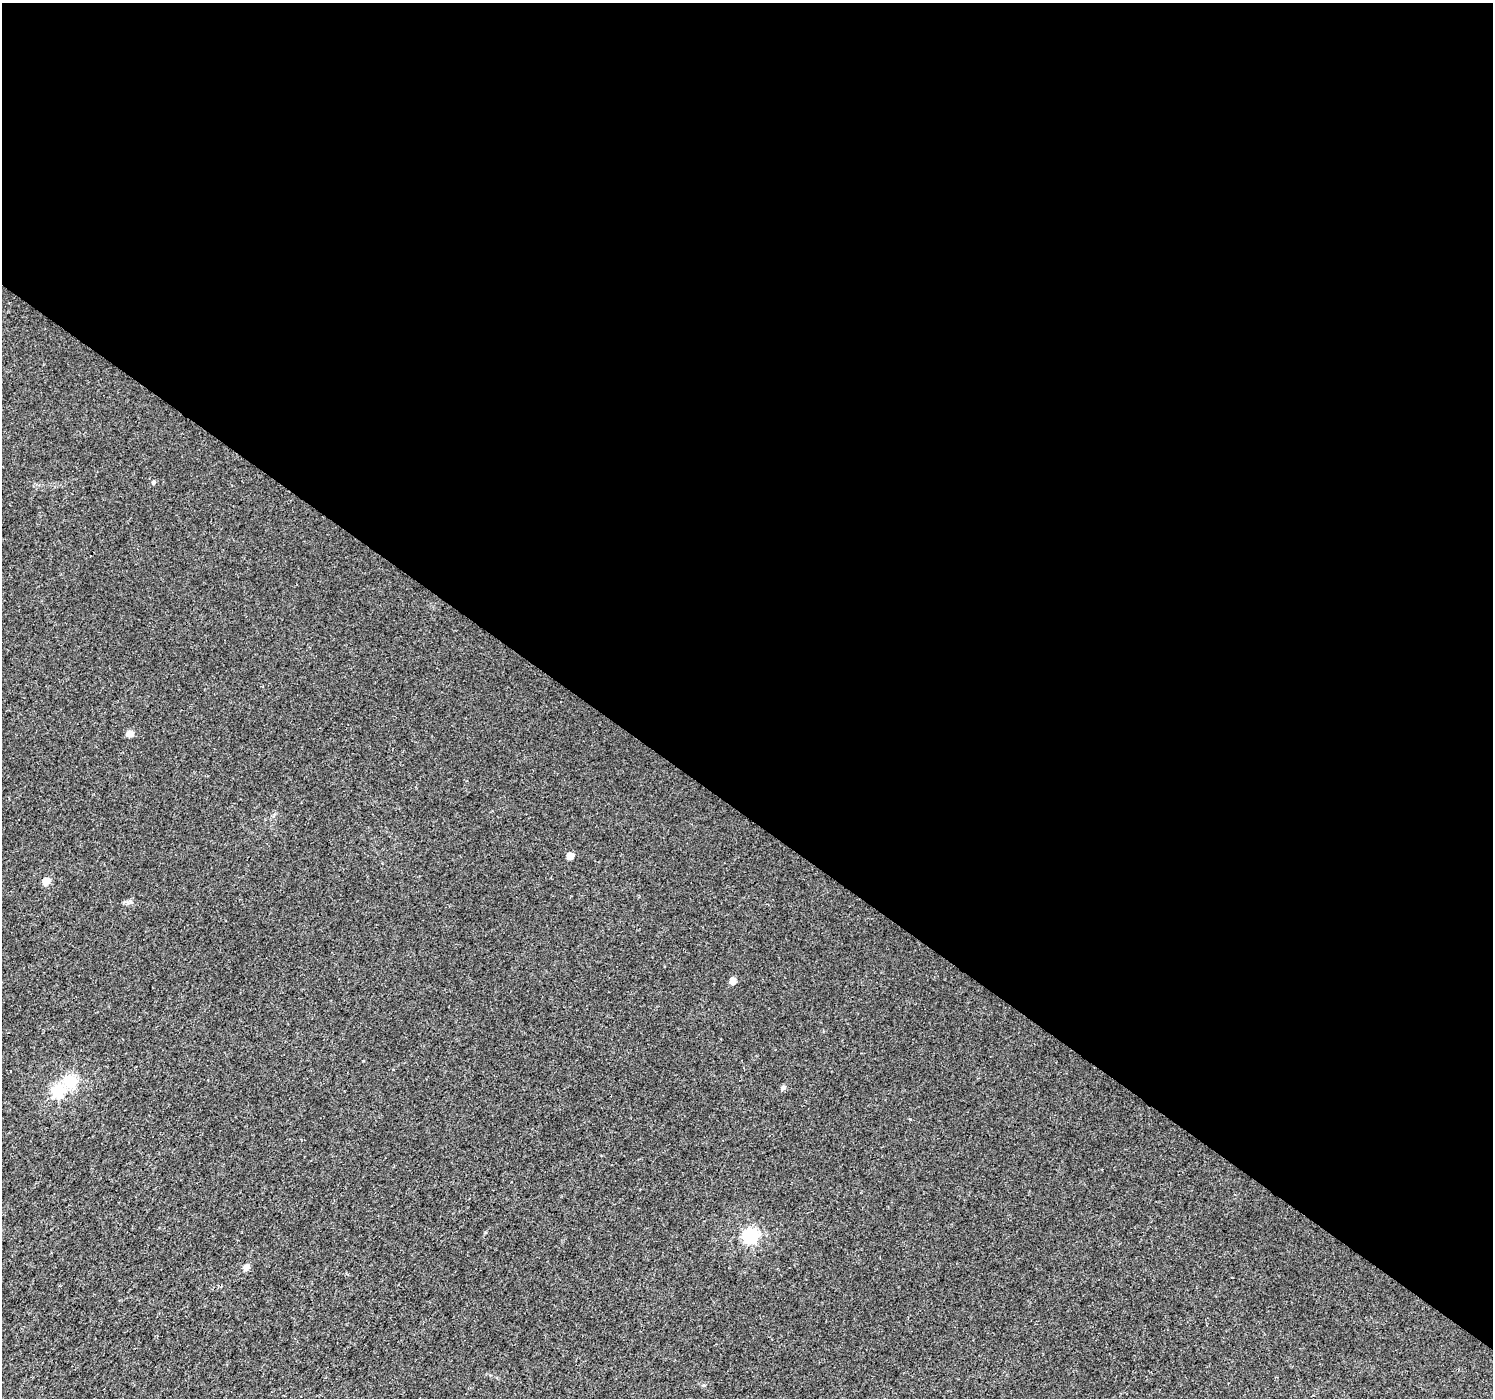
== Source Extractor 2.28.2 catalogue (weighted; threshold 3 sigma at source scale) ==
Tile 3 of 4 x 4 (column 3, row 1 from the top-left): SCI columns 2989-4479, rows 4435-5830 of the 5970 x 6010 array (HDU 1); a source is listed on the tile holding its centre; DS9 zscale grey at full resolution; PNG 1495 x 1400 px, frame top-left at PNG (2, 3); no overlay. Shown black and unused: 58% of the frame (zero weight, under 3 of 4 exposures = <1% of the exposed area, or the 3 px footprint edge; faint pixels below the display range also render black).
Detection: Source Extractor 2.28.2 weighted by HDU 2 'WHT'; one run over the whole footprint, this tile lists its part. Background 0.00228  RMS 0.0023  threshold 0.0103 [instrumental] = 3 sigma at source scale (4.5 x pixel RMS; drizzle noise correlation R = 1.50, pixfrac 1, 0.0396/0.0396 arcsec/px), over >= 5 px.
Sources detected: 10; all 10 listed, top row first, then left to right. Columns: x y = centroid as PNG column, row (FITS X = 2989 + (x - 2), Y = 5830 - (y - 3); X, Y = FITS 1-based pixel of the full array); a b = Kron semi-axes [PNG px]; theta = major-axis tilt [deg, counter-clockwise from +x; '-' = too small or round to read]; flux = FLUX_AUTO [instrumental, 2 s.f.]
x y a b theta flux
153 482 5 4 - 0.57
129 734 9 8 - 0.96
570 856 5 4 - 3.1
46 881 5 4 - 4.2
733 980 5 4 - 2.9
70 1081 6 5 - 26
783 1088 5 5 - 0.78
57 1091 6 5 - 27
750 1236 6 6 - 46
246 1267 5 4 - 2.4
Unlisted compact peaks at least as high as the median listed source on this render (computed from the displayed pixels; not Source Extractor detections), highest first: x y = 130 902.